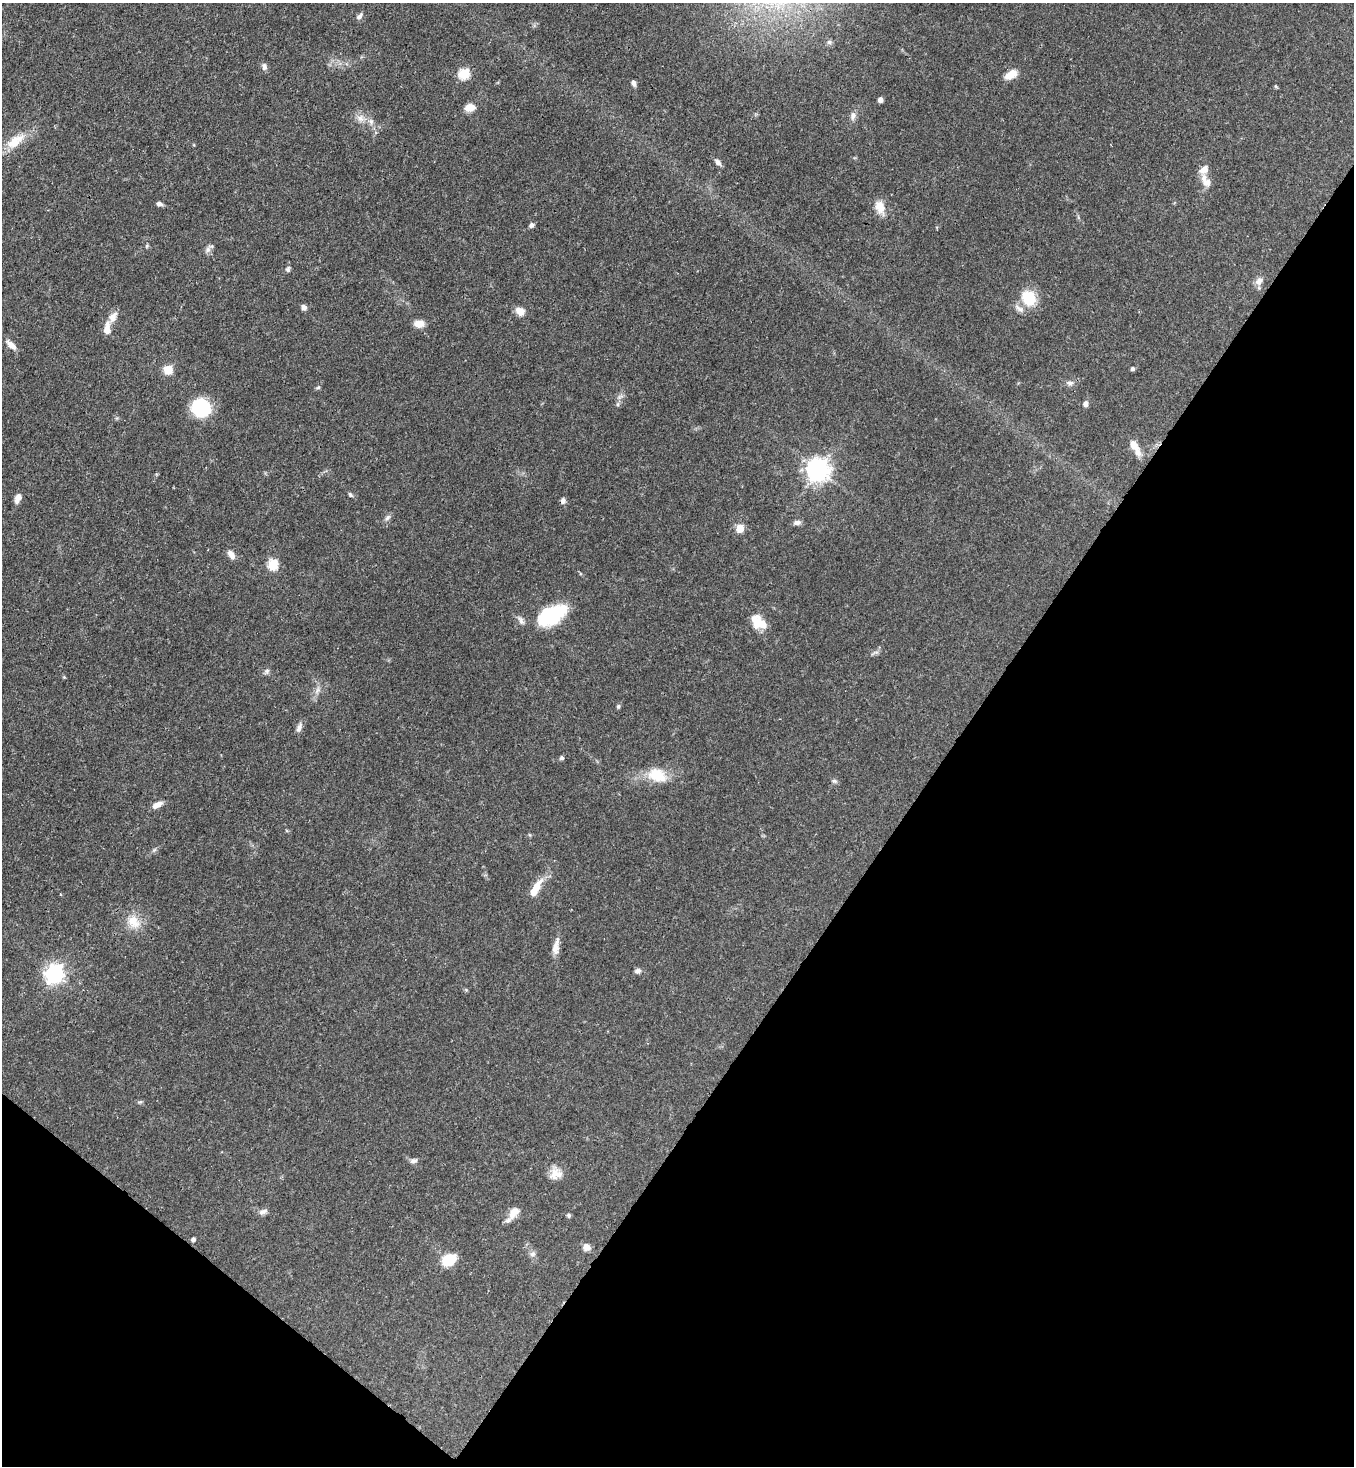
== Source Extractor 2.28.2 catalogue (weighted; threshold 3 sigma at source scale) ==
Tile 15 of 4 x 4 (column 3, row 4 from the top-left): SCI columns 2933-4284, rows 60-1523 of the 6001 x 5979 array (HDU 1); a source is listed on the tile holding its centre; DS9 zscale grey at full resolution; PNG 1356 x 1468 px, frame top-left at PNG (2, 3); no overlay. Shown black and unused: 34% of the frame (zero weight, under 3 of 4 exposures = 7% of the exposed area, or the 3 px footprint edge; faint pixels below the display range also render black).
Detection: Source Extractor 2.28.2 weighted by HDU 2 'WHT'; one run over the whole footprint, this tile lists its part. Background 0.0827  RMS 0.0039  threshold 0.0174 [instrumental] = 3 sigma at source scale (4.5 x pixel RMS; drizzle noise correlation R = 1.50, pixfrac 1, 0.05/0.05 arcsec/px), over >= 5 px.
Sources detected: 78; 1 inside a brighter object's white glare — not listed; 6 inside a brighter listed object's ellipse — not listed separately; the other 71 listed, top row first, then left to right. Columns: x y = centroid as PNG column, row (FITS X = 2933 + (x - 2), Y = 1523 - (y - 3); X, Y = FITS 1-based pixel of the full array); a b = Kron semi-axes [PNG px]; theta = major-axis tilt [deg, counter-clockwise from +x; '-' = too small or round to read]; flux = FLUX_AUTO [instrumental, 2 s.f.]
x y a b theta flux
359 16 9 6 43 1.2
829 42 7 6 - 0.91
264 67 10 6 -85 1.3
464 74 6 5 - 27
1011 75 14 8 29 4.8
633 83 7 4 -71 1.4
1276 87 6 3 -20 0.41
880 100 4 4 - 2
469 108 8 6 10 6
853 116 12 7 70 1.8
361 118 11 9 -45 2.6
371 121 7 6 - 1.2
15 141 28 13 36 8.3
718 162 9 6 -49 1.5
1204 178 14 9 88 3.3
159 204 7 5 -10 1.2
880 207 17 11 -72 4.9
532 225 5 4 - 1.3
208 250 9 6 89 1.4
288 269 8 6 74 0.9
1259 281 11 9 64 2.2
1029 298 12 10 -65 17
304 307 6 5 - 1.5
1019 309 17 6 -34 2
520 311 11 9 -32 3.1
113 317 14 9 64 3.3
419 324 11 7 -2 3.7
107 329 15 7 89 3.9
11 345 16 7 -42 2.8
1132 369 4 4 - 0.9
168 370 5 5 - 16
1070 383 11 6 5 1.4
318 388 6 4 3 0.51
618 404 6 4 89 0.65
1086 404 6 5 - 1.5
201 408 18 17 - 22
1134 445 15 9 -52 3.6
818 470 8 7 - 300
350 495 8 5 -46 0.7
18 498 10 6 66 2.4
563 501 7 6 - 1.2
387 518 9 5 48 1.1
797 522 9 6 6 1.6
740 528 5 5 - 13
231 555 12 7 -58 2.2
273 565 6 5 - 27
551 616 34 18 26 24
759 622 20 12 -38 7
267 671 8 6 67 1
317 690 9 4 53 1.2
618 706 6 4 88 0.67
299 727 15 6 67 1.6
562 758 5 4 - 1
657 775 24 16 -19 10
834 781 8 5 -26 0.8
155 806 9 8 - 2.1
536 887 22 8 55 5.9
133 922 20 15 -51 6.7
556 947 22 8 79 3.4
638 971 8 6 10 1.3
54 974 7 7 - 160
140 1102 7 4 43 0.53
413 1161 9 6 12 1.3
554 1174 19 12 66 4.1
263 1211 12 6 21 1.5
514 1212 17 9 53 3.9
569 1215 5 5 - 0.68
193 1239 4 4 - 1.1
587 1247 9 7 -17 2.4
533 1254 8 7 - 1.4
449 1260 14 10 26 10